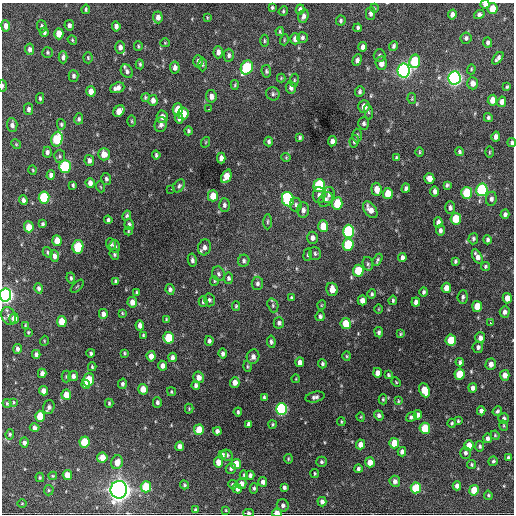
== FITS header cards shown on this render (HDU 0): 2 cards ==
NAXIS1  =                  512 / Axis length
NAXIS2  =                  512 / Axis length

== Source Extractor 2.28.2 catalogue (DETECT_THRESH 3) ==
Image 512 x 512 px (HDU 0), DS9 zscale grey, 1 PNG px = 1 image px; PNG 516 x 516 px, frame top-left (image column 1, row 512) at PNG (2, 3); each listed source drawn as its Kron ellipse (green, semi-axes under 4 px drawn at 4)
Background 1000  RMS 33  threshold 98.7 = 3 sigma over >= 5 px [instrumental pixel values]
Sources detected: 355; all 355 listed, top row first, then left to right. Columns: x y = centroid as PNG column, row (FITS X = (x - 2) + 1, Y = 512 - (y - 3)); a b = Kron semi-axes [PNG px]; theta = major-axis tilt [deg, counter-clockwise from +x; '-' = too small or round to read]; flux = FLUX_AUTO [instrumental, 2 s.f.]
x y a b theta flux
485 4 4 3 - 9.1e+03
272 8 3 3 - 3.0e+03
374 8 4 3 - 1.8e+03
86 9 4 3 - 2.9e+03
300 9 5 4 - 6.3e+03
493 9 5 5 - 4.5e+04
283 11 5 4 - 2.8e+03
370 14 6 4 89 6.7e+03
479 14 5 4 - 5.1e+03
452 15 5 4 - 1.1e+04
303 16 7 5 74 7.4e+03
158 17 6 4 -87 1.0e+04
207 17 3 2 - 1.7e+03
341 21 5 4 - 4.1e+03
69 25 5 4 - 5.8e+03
6 26 6 4 -81 1.2e+04
42 26 6 5 - 5.0e+03
116 26 5 4 - 7.8e+03
358 28 4 3 - 4.6e+03
280 31 4 3 - 2.8e+03
44 32 5 4 - 4.6e+03
59 34 5 4 - 3.1e+04
302 38 5 5 - 5.1e+03
466 38 6 5 - 5.7e+03
295 39 5 5 - 1.4e+04
72 40 5 4 - 2.6e+03
284 40 5 3 - 2.2e+03
264 41 6 3 90 2.5e+03
488 42 5 4 - 5.4e+03
165 43 5 4 - 2.2e+03
138 46 5 4 - 2.7e+03
393 46 5 4 - 4.8e+03
120 47 6 5 - 9.6e+03
363 47 5 4 - 7.7e+03
30 49 6 4 -86 7.8e+03
48 52 5 5 - 3.7e+03
218 52 6 4 87 9.6e+03
229 55 6 5 - 5.8e+03
379 55 6 6 - 4.7e+03
63 57 6 4 -89 6.3e+03
88 58 5 4 - 2.9e+03
498 58 7 3 51 6.5e+03
357 60 6 4 69 7.0e+03
198 61 6 5 - 5.9e+03
415 61 7 5 77 1.2e+05
381 63 6 5 - 1.6e+04
140 64 5 4 - 3.2e+03
203 65 7 3 90 2.7e+03
175 67 6 5 - 9.2e+03
247 67 7 6 - 1.9e+05
471 69 5 3 - 2.4e+03
404 70 7 6 - 8.1e+05
127 71 7 5 -57 6.5e+03
266 71 6 5 - 4.3e+03
73 76 6 5 - 4.8e+03
281 78 4 4 - 2.1e+03
454 78 7 6 - 7.7e+05
294 80 6 3 82 2.8e+03
472 83 6 5 - 1.5e+04
235 85 5 4 - 2.8e+03
2 86 6 3 87 3.7e+03
291 87 6 5 - 8.0e+03
507 87 4 3 - 2.5e+03
117 88 7 5 20 1.1e+04
91 91 5 4 - 1.6e+04
360 92 5 4 - 4.7e+03
273 94 7 6 - 5.2e+03
211 96 6 5 - 1.1e+04
145 97 4 4 - 2.8e+03
40 98 5 4 - 3.7e+03
412 99 5 4 - 2.3e+03
153 100 5 4 - 9.8e+03
492 100 5 4 - 2.1e+04
502 102 5 4 - 1.2e+04
364 107 6 5 - 1.8e+04
28 109 6 4 -89 6.5e+03
178 109 6 5 - 5.2e+04
208 109 3 2 - 2.3e+03
119 111 6 5 - 2.2e+04
368 112 8 4 -81 3.8e+03
183 114 6 5 - 3.5e+04
162 117 6 5 - 1.2e+04
179 118 5 4 - 6.2e+03
488 118 4 4 - 3.7e+03
79 119 6 4 75 4.3e+03
132 121 6 4 -89 2.5e+03
364 123 6 5 - 5.1e+03
61 124 5 4 - 3.2e+03
161 124 7 6 - 8.1e+03
12 125 7 5 -84 8.1e+03
188 131 4 3 - 3.6e+03
357 135 7 4 -89 4.3e+03
300 137 3 3 - 3.4e+03
496 137 5 4 - 9.9e+03
57 139 7 5 74 1.1e+05
332 141 5 4 - 9.0e+03
354 141 6 4 81 5.0e+03
206 142 5 3 - 1.9e+03
269 142 5 4 - 5.0e+03
512 143 4 3 - 4.5e+03
16 144 5 4 - 2.3e+03
47 152 5 4 - 6.0e+03
419 152 4 3 - 2.4e+03
459 152 4 4 - 4.1e+03
489 152 6 4 89 2.5e+03
104 154 6 5 - 1.8e+04
156 155 4 3 - 3.7e+03
60 156 6 5 - 4.3e+03
286 157 4 4 - 2.2e+03
221 158 5 4 - 1.1e+04
396 158 4 3 - 3.6e+03
89 160 5 4 - 7.9e+03
65 166 6 5 - 1.7e+05
33 170 4 3 - 1.9e+03
51 175 5 4 - 7.7e+03
226 176 7 5 66 3.0e+04
429 178 5 5 - 1.9e+04
106 179 6 5 - 4.9e+03
90 183 5 4 - 1.1e+04
73 185 4 3 - 3.4e+03
319 185 6 5 - 1.6e+05
447 185 4 4 - 4.0e+03
179 186 7 5 53 4.4e+03
101 187 5 3 - 1.9e+03
406 188 5 4 - 6.0e+03
171 189 2 2 - 2.1e+03
376 189 6 5 - 2.0e+04
482 190 6 5 - 2.4e+05
435 191 5 4 - 7.7e+03
388 193 5 5 - 3.8e+04
467 193 6 5 - 9.8e+04
319 195 8 6 -89 8.9e+03
328 195 8 6 75 7.0e+03
213 196 5 5 - 3.2e+04
44 197 6 5 - 1.4e+05
288 199 7 6 - 2.4e+05
491 199 7 5 82 7.5e+03
23 200 5 4 - 6.9e+03
326 200 8 6 47 6.5e+03
337 203 6 5 - 6.5e+04
224 205 6 5 - 5.4e+03
296 205 7 6 - 5.7e+03
450 208 6 5 - 6.4e+03
303 210 7 6 - 9.0e+03
370 210 9 5 -54 1.7e+04
505 214 5 4 - 6.2e+03
127 216 5 3 - 3.7e+03
456 219 6 5 - 6.8e+04
108 220 4 3 - 4.7e+03
267 222 7 3 89 3.4e+03
438 222 5 4 - 8.3e+03
43 224 4 3 - 4.5e+03
129 224 5 4 - 5.3e+03
323 226 6 5 - 4.2e+04
29 227 5 4 - 3.1e+04
440 230 5 4 - 6.2e+03
128 231 4 4 - 2.3e+03
349 231 7 5 90 2.4e+05
312 238 6 5 - 8.8e+03
473 239 5 4 - 4.5e+03
487 240 5 3 - 5.4e+03
57 241 5 4 - 2.9e+04
111 244 6 5 - 5.8e+03
348 245 6 5 - 1.0e+05
115 246 6 5 - 5.9e+03
78 247 7 5 81 1.0e+05
204 247 8 6 73 9.4e+03
48 252 5 4 - 3.1e+03
114 254 6 4 -69 3.8e+03
315 254 6 5 - 4.8e+03
308 255 6 3 83 2.8e+03
54 256 6 4 -89 8.5e+03
477 256 8 4 -61 1.2e+04
402 257 4 4 - 7.2e+03
192 260 7 4 -79 5.4e+03
377 260 6 3 60 3.7e+03
244 261 6 5 - 5.1e+03
455 261 4 3 - 3.5e+03
368 264 7 5 -77 4.4e+03
485 266 4 4 - 3.5e+03
358 271 6 5 - 7.4e+04
219 274 7 6 - 5.6e+03
71 278 5 4 - 3.8e+03
228 278 6 4 80 4.6e+03
115 281 4 3 - 3.5e+03
214 281 5 4 - 2.6e+03
257 283 7 5 87 6.0e+03
77 286 8 3 45 2.1e+03
39 288 5 4 - 5.3e+03
446 288 5 4 - 1.7e+04
170 289 5 4 - 5.5e+03
332 289 6 5 - 2.0e+04
424 292 5 4 - 4.0e+03
136 293 4 3 - 3.2e+03
372 294 5 4 - 3.6e+03
5 295 6 5 - 8.4e+05
292 297 3 3 - 2.4e+03
463 297 6 5 - 5.2e+03
507 298 5 4 - 2.1e+04
209 300 6 5 - 4.6e+03
362 300 5 4 - 1.2e+04
393 300 5 3 - 3.4e+03
132 302 5 4 - 1.8e+04
203 302 5 4 - 3.8e+03
416 302 4 4 - 8.9e+03
273 305 7 5 -71 4.1e+03
322 305 5 3 - 1.7e+03
236 306 4 4 - 3.0e+03
477 306 5 5 - 3.6e+04
379 309 5 3 - 1.8e+03
505 312 5 5 - 8.8e+03
122 313 3 3 - 2.1e+03
103 314 5 4 - 1.0e+04
9 316 9 7 -70 9.8e+03
320 316 5 4 - 5.8e+03
14 319 5 4 - 2.1e+04
166 319 4 3 - 2.2e+03
62 321 5 5 - 4.2e+04
279 323 5 5 - 5.8e+03
490 323 3 2 - 5.2e+03
346 324 5 5 - 4.7e+04
25 325 3 2 - 1.8e+03
140 325 5 4 - 1.3e+04
28 332 3 2 - 2.3e+03
379 332 5 4 - 4.8e+03
400 334 3 3 - 2.3e+03
143 335 4 3 - 2.9e+03
168 338 6 5 - 7.9e+04
480 338 5 5 - 1.0e+04
451 340 5 5 - 6.1e+04
44 341 5 3 - 1.8e+03
209 341 5 4 - 5.9e+03
271 342 6 4 -83 5.0e+03
478 347 6 5 - 5.6e+03
17 349 5 4 - 6.4e+03
91 353 4 3 - 4.6e+03
124 353 4 4 - 2.6e+03
36 354 4 4 - 5.7e+03
223 354 5 4 - 6.7e+03
151 356 5 4 - 1.7e+04
347 356 4 4 - 2.4e+03
172 357 5 4 - 7.0e+03
253 357 7 6 - 9.6e+03
300 362 5 4 - 1.1e+04
460 362 4 4 - 5.2e+03
322 364 5 4 - 3.9e+03
491 364 5 5 - 1.3e+04
163 366 5 4 - 1.0e+04
247 366 5 4 - 2.8e+03
92 367 4 3 - 2.7e+03
42 373 5 4 - 9.7e+03
377 373 5 4 - 1.3e+04
459 374 5 5 - 5.2e+04
388 375 4 4 - 3.1e+03
505 375 5 4 - 1.4e+04
66 376 6 4 -90 2.9e+03
73 376 5 4 - 7.8e+03
199 377 6 5 - 1.2e+04
296 379 4 3 - 1.5e+03
89 380 7 5 73 8.6e+04
235 382 5 5 - 1.5e+04
396 382 5 3 - 1.9e+03
86 384 4 3 - 2.1e+04
122 384 5 4 - 4.7e+03
196 385 4 4 - 5.8e+03
473 388 4 4 - 8.4e+03
143 389 5 5 - 2.4e+04
424 390 7 5 -67 4.6e+04
43 391 5 4 - 1.3e+04
171 392 4 3 - 2.4e+03
66 395 5 4 - 2.7e+04
264 397 4 3 - 3.3e+03
315 397 10 5 12 6.7e+03
383 399 5 4 - 2.7e+03
398 401 4 3 - 2.3e+03
13 402 4 2 - 1.9e+03
157 402 5 4 - 6.1e+03
7 403 5 3 - 2.8e+03
109 403 4 3 - 2.9e+03
49 407 7 5 73 7.8e+03
189 409 5 4 - 2.3e+03
281 409 6 5 - 3.4e+05
481 411 4 4 - 7.7e+03
497 411 5 4 - 4.1e+03
238 412 4 3 - 3.5e+03
379 415 5 4 - 6.0e+03
418 415 4 4 - 9.8e+03
40 416 5 5 - 4.6e+04
361 417 4 3 - 1.7e+03
411 417 5 4 - 4.8e+03
504 418 5 5 - 5.2e+03
458 421 4 4 - 3.3e+03
341 422 4 3 - 2.2e+03
452 423 4 4 - 3.1e+03
248 424 4 3 - 5.7e+03
272 424 4 3 - 2.6e+03
504 426 5 3 - 2.2e+03
35 427 5 4 - 6.5e+03
425 428 5 5 - 7.0e+04
199 430 5 5 - 5.0e+04
217 431 4 4 - 7.6e+03
10 434 5 4 - 3.3e+03
495 435 5 4 - 2.3e+03
487 438 5 4 - 7.1e+03
85 442 5 5 - 8.2e+04
24 443 5 4 - 7.8e+03
394 443 5 5 - 4.5e+04
360 444 5 4 - 1.8e+04
469 445 5 4 - 2.8e+04
180 446 4 4 - 1.1e+04
480 446 5 4 - 4.0e+03
402 452 4 4 - 1.0e+04
465 453 6 5 - 6.1e+03
223 454 4 4 - 3.4e+03
227 455 6 5 - 3.7e+03
102 458 5 5 - 2.8e+04
508 458 4 4 - 3.8e+03
288 459 5 3 - 2.3e+03
493 461 5 4 - 4.1e+03
117 462 7 5 69 1.9e+04
218 462 5 4 - 2.2e+04
321 462 5 5 - 4.3e+03
370 462 5 5 - 2.0e+04
236 464 5 5 - 3.9e+04
472 464 4 4 - 3.1e+03
231 468 5 5 - 5.3e+03
358 469 4 3 - 5.2e+03
315 473 4 3 - 2.5e+03
67 475 5 4 - 2.3e+04
244 475 5 4 - 2.9e+03
250 475 4 4 - 6.1e+03
53 476 4 4 - 2.3e+03
40 477 5 3 - 2.7e+03
395 481 5 5 - 9.0e+03
263 482 5 4 - 9.7e+03
241 483 5 5 - 1.2e+04
184 485 4 4 - 3.2e+03
233 485 4 4 - 4.5e+03
457 486 4 4 - 1.1e+04
146 487 5 5 - 8.6e+04
284 487 4 4 - 5.5e+03
254 488 5 4 - 3.8e+03
416 488 5 5 - 9.3e+04
237 489 5 4 - 6.9e+03
49 490 5 5 - 2.7e+03
119 490 9 8 - 1.8e+06
474 490 5 5 - 4.8e+04
488 495 4 3 - 3.0e+03
322 502 5 4 - 8.2e+03
22 503 5 3 - 1.8e+03
283 505 6 6 - 5.9e+03
195 509 3 3 - 2.5e+03
226 510 4 2 - 1.9e+03
248 513 5 4 - 5.5e+03
277 513 5 4 - 1.9e+04
At the frame edge (FLAGS 8, measured only in part): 8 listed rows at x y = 485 4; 370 14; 2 86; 512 143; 5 295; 119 490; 248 513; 277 513